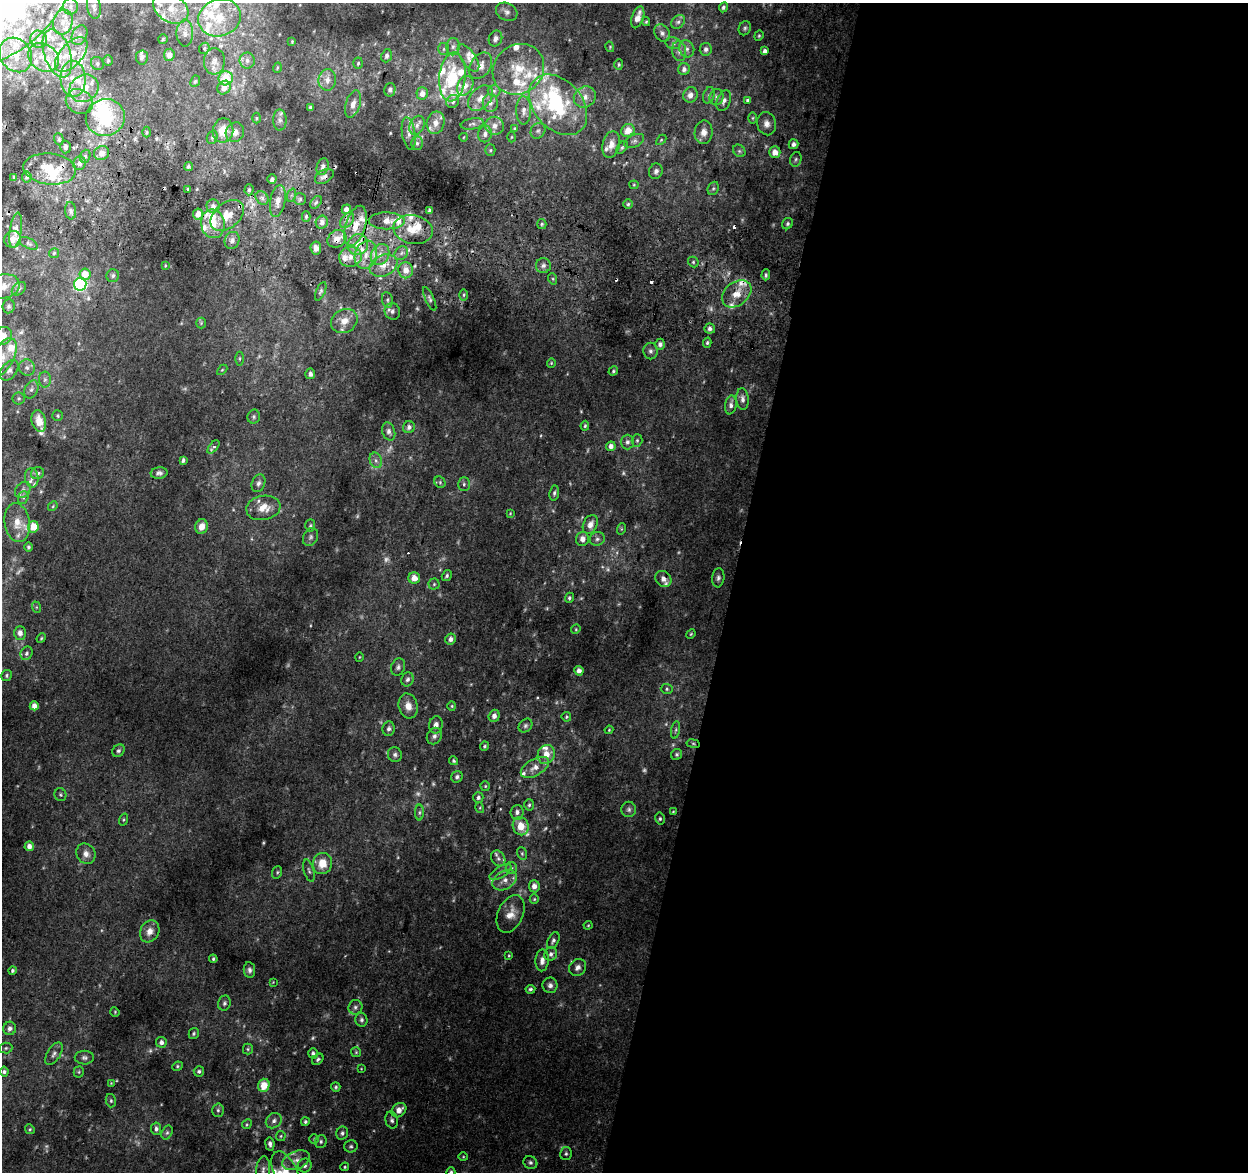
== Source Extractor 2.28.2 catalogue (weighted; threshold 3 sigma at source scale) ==
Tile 12 of 4 x 4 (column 4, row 3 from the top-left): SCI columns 3745-4990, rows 1436-2605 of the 5008 x 5270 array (HDU 1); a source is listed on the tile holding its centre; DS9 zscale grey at full resolution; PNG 1250 x 1174 px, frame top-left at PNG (2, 3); each listed source drawn as its Kron ellipse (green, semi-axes under 4 px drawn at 4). Shown black and unused: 42% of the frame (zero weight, under 2 of 3 exposures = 2% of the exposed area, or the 3 px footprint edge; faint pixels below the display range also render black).
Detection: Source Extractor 2.28.2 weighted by HDU 2 'WHT'; one run over the whole footprint, this tile lists its part. Background 0.0812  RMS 0.015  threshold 0.0656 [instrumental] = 3 sigma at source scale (4.5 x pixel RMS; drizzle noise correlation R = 1.50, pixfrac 1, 0.0396/0.0396 arcsec/px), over >= 5 px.
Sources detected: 461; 25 too faint to see at this stretch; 4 inside a brighter object's white glare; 7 cosmic-ray / hot-pixel residue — neither listed nor drawn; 75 inside a brighter listed object's ellipse — not listed separately; the other 350 listed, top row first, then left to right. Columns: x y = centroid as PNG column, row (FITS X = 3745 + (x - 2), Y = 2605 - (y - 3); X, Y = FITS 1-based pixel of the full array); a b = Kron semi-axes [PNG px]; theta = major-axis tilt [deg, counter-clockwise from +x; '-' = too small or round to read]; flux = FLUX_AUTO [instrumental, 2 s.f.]
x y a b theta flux
12 5 75 41 44 410
70 6 8 7 - 6.1
94 6 12 7 -82 6.7
723 7 5 4 - 3
171 8 19 13 -33 31
507 12 11 8 -28 7.2
638 17 11 6 71 12
220 18 21 18 20 46
63 22 12 9 74 15
646 22 4 4 - 1.5
678 22 7 6 - 4.1
745 28 7 6 - 3
185 33 13 8 90 9.8
662 33 9 7 -55 5.5
80 35 10 7 66 7
759 36 5 4 - 2
39 39 9 8 - 9.1
163 39 5 4 - 1.9
495 39 8 6 66 6.5
292 42 3 3 - 1.1
673 43 8 6 -14 4.1
453 47 9 6 87 5.5
610 47 5 3 - 1.3
204 48 6 5 - 2.4
444 49 6 5 - 3.1
687 49 9 7 -64 5.9
706 49 6 6 - 4
679 51 10 7 -82 6.6
765 51 4 4 - 5.6
57 53 25 13 -71 44
71 54 21 11 49 29
16 55 18 15 -53 35
169 55 6 5 - 9.6
387 56 6 5 - 4.2
43 57 16 13 -37 25
142 57 7 6 - 3.4
468 58 16 7 -55 10
108 60 5 4 - 1.9
247 60 8 7 - 5.1
214 61 13 10 86 11
97 63 7 6 - 3.4
358 63 6 4 85 2.2
619 64 5 4 - 1.9
480 66 14 10 56 13
277 68 5 3 - 1.4
518 69 27 24 42 56
684 69 6 5 - 5.9
452 77 24 13 84 69
226 78 7 7 - 39
73 79 18 12 -88 26
327 80 11 8 83 10
195 81 6 4 66 2
465 86 10 7 63 11
84 88 15 13 32 24
224 88 7 6 - 11
390 90 7 5 76 4.5
494 91 6 6 - 3.4
422 93 6 5 - 10
690 95 8 7 - 9.4
709 95 8 5 72 3.9
585 97 11 10 - 12
717 97 8 7 - 5.4
480 98 15 10 46 15
79 101 14 12 -29 14
453 101 7 6 - 4.2
724 101 11 6 70 6.2
747 101 4 3 - 3.9
490 103 9 7 88 7.6
353 104 14 7 72 11
558 105 34 24 -48 100
310 107 4 3 - 2.2
524 110 14 7 89 10
105 117 20 18 19 86
256 118 5 3 - 1.7
753 118 6 4 89 1.9
280 120 10 6 -89 5.6
436 123 11 9 79 10
472 124 12 5 10 4.1
767 124 11 9 -78 9.3
417 125 10 7 66 7.6
494 126 9 9 - 8.9
514 128 4 3 - 1.3
628 130 7 6 - 19
223 131 12 10 79 22
538 131 8 7 - 4.7
146 132 5 3 - 1.8
235 132 10 9 - 8.7
704 132 12 9 82 11
409 134 16 6 -81 9.5
485 134 8 7 - 5.4
212 137 7 5 70 3.1
464 137 4 3 - 0.97
511 137 5 3 - 1.4
59 139 6 4 -71 2.7
661 140 6 4 46 1.7
634 141 10 6 26 5
417 143 7 5 -89 4
794 144 5 5 - 5.3
611 145 13 8 76 13
65 147 6 5 - 3.4
622 147 7 4 53 3
490 150 5 5 - 2.1
739 151 7 5 -46 3.3
775 152 5 5 - 13
101 153 8 7 - 9.2
85 156 7 5 69 3.3
796 159 7 5 75 3.3
79 163 7 6 - 7.2
188 167 4 4 - 2.6
323 167 9 5 73 4.4
50 169 26 15 -6 54
656 171 8 7 - 4.7
324 176 10 6 29 5.6
14 177 4 4 - 1.6
27 177 5 5 - 2.8
272 179 5 4 - 5.2
634 185 4 4 - 1.5
713 188 7 5 68 2.8
188 189 3 3 - 3.4
249 190 6 4 87 2.8
292 195 7 4 71 2.8
262 198 7 6 - 4.7
300 199 6 6 - 3
278 201 16 7 80 12
316 202 7 4 53 2.9
628 204 5 4 - 2.4
213 206 6 6 - 6.6
346 209 5 4 - 12
429 210 4 3 - 3.5
71 211 9 5 -83 4
198 214 5 5 - 11
227 215 19 12 39 28
306 217 5 4 - 2.7
347 220 9 5 54 6.2
387 221 18 8 -1 14
322 222 6 6 - 6.9
213 224 14 12 -79 28
542 224 5 4 - 2.3
787 224 6 5 - 2.8
355 226 21 10 72 25
16 230 18 6 82 10
413 230 20 14 -12 32
13 239 8 8 - 12
337 239 10 8 36 13
232 240 8 7 - 6.1
29 243 10 5 -26 3.7
358 245 11 10 - 17
316 248 6 5 - 8.2
54 253 5 5 - 2.3
401 253 7 6 - 5.3
366 255 14 11 74 22
380 255 11 8 61 13
350 257 11 10 - 15
693 262 6 5 - 2.6
165 265 3 3 - 1.3
383 265 14 10 24 19
543 265 7 7 - 5.1
406 270 8 7 - 15
85 274 6 5 - 22
766 275 6 4 87 2.7
113 276 6 6 - 3.2
553 279 6 4 -72 2
80 284 6 6 - 350
3 286 16 12 11 17
19 289 8 5 41 4.3
321 291 10 4 66 3.1
737 294 16 11 39 22
464 295 6 4 89 2.2
430 299 13 4 -65 4.3
387 300 8 5 -82 3.4
9 306 7 6 - 3.6
392 311 8 7 - 5.5
344 321 14 11 33 15
201 323 5 5 - 2
710 329 5 5 - 5.3
3 336 9 8 - 17
707 343 5 4 - 2.3
660 344 5 5 - 5.4
650 351 8 7 - 4.5
2 358 22 11 60 25
240 359 7 3 90 2
551 363 4 4 - 1.5
27 368 8 8 - 5.8
9 370 11 7 52 6.8
222 370 6 4 45 1.6
613 371 5 4 - 2.2
310 374 5 5 - 5.6
45 380 8 6 89 3.9
31 389 9 6 65 5.1
19 398 6 6 - 2.7
742 399 11 6 -85 5.8
731 405 9 5 78 6
58 416 5 5 - 2.3
254 417 7 6 - 3.1
39 421 11 7 -76 19
585 426 5 4 - 2.2
409 427 6 5 - 6.1
389 431 9 6 -72 6.1
637 440 6 5 - 2.7
627 442 7 6 - 5.5
611 446 5 4 - 8.7
213 447 8 4 49 5.1
183 460 4 3 - 3.4
376 460 8 6 -69 5.4
37 473 7 6 - 4.2
159 473 8 5 5 4.5
32 478 10 7 -82 6.5
440 482 6 5 - 2.6
258 483 9 6 69 5.3
464 484 7 6 - 3.4
23 490 9 7 46 5.1
554 493 7 5 82 3.3
23 497 6 5 - 2.7
53 506 5 4 - 1.9
263 508 17 12 10 21
510 513 3 3 - 1.1
17 523 19 12 -81 23
590 524 10 7 65 11
310 526 6 5 - 2.3
33 527 5 5 - 32
202 527 7 6 - 12
621 529 6 3 72 1.6
311 537 9 7 63 4.7
582 539 7 6 - 8.9
597 539 7 6 - 4.5
28 547 4 4 - 2.6
447 576 6 4 57 2.6
414 578 6 5 - 14
718 578 9 6 83 4.7
663 579 9 7 -47 8.4
434 584 5 5 - 2.5
569 598 5 4 - 2.9
36 607 6 3 -71 1.7
576 629 5 4 - 1.5
20 633 6 5 - 7.8
691 634 5 4 - 1.7
41 638 5 4 - 1.8
451 639 5 5 - 6.2
27 653 7 6 - 4
359 657 5 3 - 1.1
398 667 9 6 70 4.5
579 671 5 4 - 7.6
7 675 6 5 - 2.4
407 679 7 6 - 4.5
667 689 6 5 - 2.7
34 706 4 4 - 9.9
408 706 12 9 -75 15
452 706 4 4 - 1.7
494 716 6 5 - 7.4
566 717 4 4 - 1.9
436 725 8 6 79 7.9
525 726 8 6 46 3.5
389 729 7 6 - 4.9
609 730 4 3 - 1.5
676 730 9 3 79 2.8
434 736 8 7 - 5.3
693 744 7 3 -9 1.9
485 746 5 4 - 2.1
118 751 7 5 43 3.9
546 754 10 8 64 17
677 754 6 5 - 2.8
395 755 7 7 - 4.4
454 761 5 4 - 2.2
535 767 15 8 30 14
457 777 6 5 - 3.8
485 786 5 5 - 1.9
60 795 6 6 - 2.5
478 797 5 5 - 3.8
529 805 6 5 - 2.6
480 808 5 3 - 1.6
629 809 7 7 - 4.5
419 812 8 4 89 2.8
517 812 7 6 - 6.1
673 812 4 3 - 1.3
660 819 6 5 - 2.7
123 820 6 3 71 1.6
521 826 9 8 - 22
29 846 5 4 - 8.5
522 853 6 5 - 2.5
86 854 10 9 - 8.9
498 858 8 6 -56 4.8
322 863 10 9 - 23
511 868 6 5 - 3.5
309 871 11 5 -74 3.8
277 872 6 5 - 2.3
500 872 12 5 32 5.4
505 880 13 9 31 12
534 886 6 5 - 9.2
534 899 5 4 - 2
511 914 20 12 66 20
588 925 4 4 - 1.5
150 931 11 9 61 11
553 941 9 5 63 4.3
551 954 7 6 - 5.7
509 956 4 3 - 1.4
213 959 4 3 - 2.2
542 960 11 6 87 8.5
578 967 9 8 - 6.7
12 970 4 4 - 3
249 970 8 5 -83 4.5
273 982 4 3 - 0.96
550 985 8 7 - 5.8
530 989 5 4 - 3
224 1003 7 6 - 3.6
355 1007 7 7 - 4.3
115 1012 5 4 - 1.4
361 1020 7 6 - 3.7
10 1028 7 6 - 4.6
194 1034 5 5 - 2.3
161 1042 5 5 - 5.9
6 1048 6 5 - 2.5
248 1049 5 5 - 2
356 1052 5 5 - 2
313 1053 5 4 - 3.3
54 1054 13 6 58 6
84 1058 9 7 -2 4.7
318 1059 6 5 - 2.9
177 1066 5 4 - 2.1
361 1069 4 2 - 0.88
199 1071 5 5 - 3.2
4 1072 5 4 - 2.6
79 1072 5 5 - 1.9
111 1083 3 3 - 1.2
264 1085 7 5 74 23
336 1087 5 5 - 2.4
111 1101 7 5 -76 2.5
218 1110 7 5 -88 3.1
399 1110 8 6 40 11
392 1120 8 6 -75 4.3
274 1121 8 7 - 6.2
305 1122 4 4 - 2.8
247 1124 5 4 - 1.9
30 1129 5 4 - 1.9
156 1129 6 5 - 4.5
167 1133 7 5 63 2.9
342 1133 6 5 - 3.8
281 1136 5 5 - 1.9
314 1139 5 5 - 1.8
321 1142 6 6 - 3.6
270 1144 6 4 -80 4.8
351 1146 7 6 - 3.2
566 1154 6 6 - 3.2
463 1157 5 3 - 1.4
296 1160 14 8 21 12
530 1163 7 6 - 3.8
305 1165 7 6 - 5.5
345 1167 4 4 - 1.8
263 1169 13 7 84 8
285 1171 21 11 -64 25
451 1172 5 4 - 2.6
Overlapping masked pixels (flux is a lower limit): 6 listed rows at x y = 50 169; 324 176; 227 215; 337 239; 406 270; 693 744
Isophote crosses this tile's border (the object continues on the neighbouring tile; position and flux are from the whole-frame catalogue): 8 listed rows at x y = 12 5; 94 6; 171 8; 3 286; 3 336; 2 358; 285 1171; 451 1172